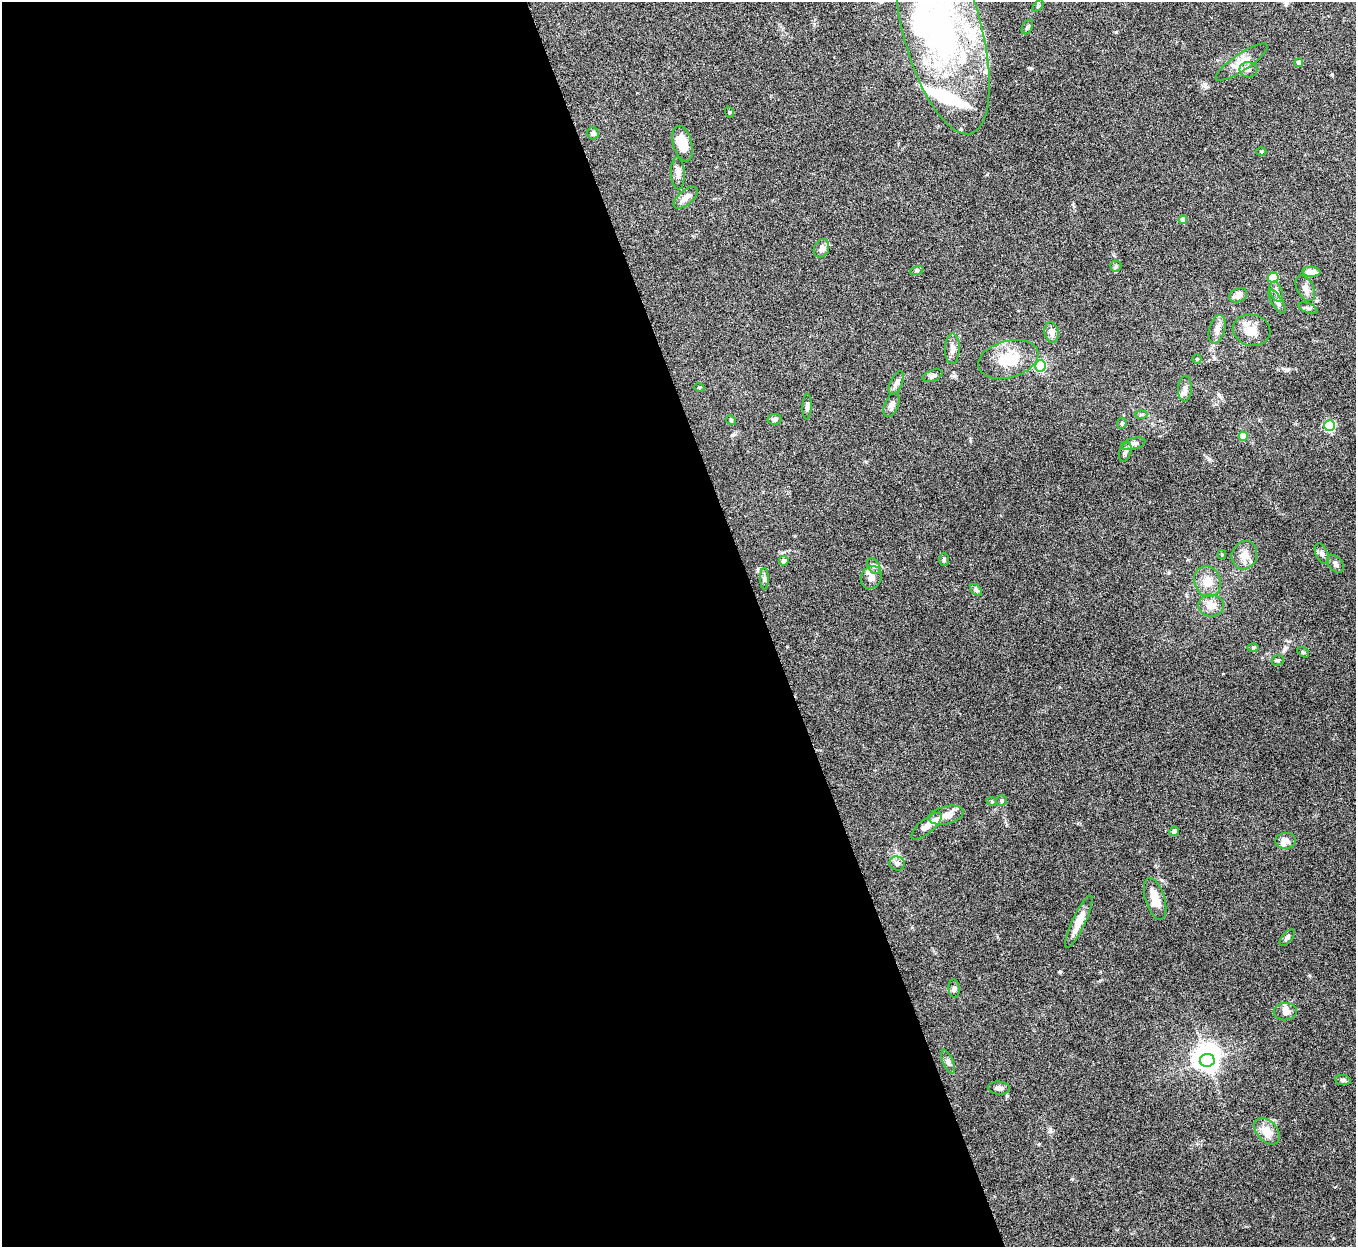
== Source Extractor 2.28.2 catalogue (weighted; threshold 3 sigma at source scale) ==
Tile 9 of 4 x 4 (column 1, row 3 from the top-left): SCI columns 2-1355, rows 1396-2640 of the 5421 x 5406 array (HDU 1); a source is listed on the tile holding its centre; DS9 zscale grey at full resolution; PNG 1358 x 1249 px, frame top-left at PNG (2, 2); each listed source drawn as its Kron ellipse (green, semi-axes under 4 px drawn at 4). Shown black and unused: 56% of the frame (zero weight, under 5 of 10 exposures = <1% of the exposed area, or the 3 px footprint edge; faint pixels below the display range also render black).
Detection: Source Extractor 2.28.2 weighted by HDU 2 'WHT'; one run over the whole footprint, this tile lists its part. Background 0.146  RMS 0.0057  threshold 0.0235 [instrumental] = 3 sigma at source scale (4.09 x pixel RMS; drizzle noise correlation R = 1.36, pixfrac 0.8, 0.05/0.05 arcsec/px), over >= 5 px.
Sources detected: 86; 2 inside a brighter object's white glare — neither listed nor drawn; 8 inside a brighter listed object's ellipse — not listed separately; the other 76 listed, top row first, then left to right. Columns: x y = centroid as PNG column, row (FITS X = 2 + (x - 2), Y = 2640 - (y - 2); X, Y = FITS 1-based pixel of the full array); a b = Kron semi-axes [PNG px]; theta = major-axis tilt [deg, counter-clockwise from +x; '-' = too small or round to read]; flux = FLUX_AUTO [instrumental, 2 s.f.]
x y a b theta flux
1038 6 6 4 46 0.81
1027 27 8 5 61 0.95
942 30 108 39 -75 160
1242 62 31 8 34 6.9
1299 62 4 4 - 2.2
1248 70 9 7 -10 2.2
729 112 6 3 -72 0.53
593 133 6 5 - 1.7
683 144 18 9 -74 9.3
1261 152 5 3 - 0.58
678 173 16 7 -88 3
686 198 14 7 40 3.1
1183 220 4 4 - 3.9
821 248 9 7 67 2.8
1116 266 5 5 - 0.91
917 270 7 4 18 0.84
1311 272 9 5 -2 4.4
1273 278 5 5 - 28
1305 288 14 8 -61 3.2
1276 292 10 6 -69 1.8
1238 295 9 6 26 3.7
1277 302 13 5 -58 1.9
1308 308 10 5 -20 1.2
1217 329 15 8 75 3.2
1252 330 19 15 -13 7.4
1051 332 10 7 -80 3.3
952 349 15 7 89 3.3
1008 359 31 18 15 18
1197 359 5 4 - 0.58
1041 366 5 5 - 68
933 376 10 5 20 1.5
896 383 12 6 64 2.1
699 387 5 3 - 0.52
1185 389 13 7 88 2.7
892 405 13 7 66 2.1
807 407 13 4 90 1.8
1141 414 6 4 2 0.86
774 419 7 5 9 1.6
731 420 5 4 - 0.67
1122 423 5 5 - 1.1
1329 426 5 5 - 55
1243 436 4 4 - 7.6
1133 444 12 5 13 1.8
1125 452 10 5 71 1.5
1322 554 11 6 -65 1.8
1222 555 4 4 - 0.59
1244 555 14 12 66 5.1
944 559 6 5 - 0.85
784 561 5 5 - 2.6
1336 564 10 6 -49 1.8
874 566 8 5 -59 1.4
871 577 12 10 62 3.6
764 579 11 4 -90 1.2
1207 581 15 13 -74 6.4
976 590 7 4 -44 1
1211 605 13 11 -5 5.1
1253 647 6 4 0 0.69
1303 652 7 3 -37 0.67
1278 660 6 5 - 0.96
1002 801 5 5 - 0.87
992 802 5 3 - 0.57
946 815 18 9 13 4.6
927 826 19 7 40 3.7
1174 831 5 4 - 1.2
1285 841 10 8 5 3.2
897 864 8 7 - 1.8
1155 899 22 9 -72 8.2
1079 922 28 6 65 7.2
1287 938 10 5 49 1.4
954 989 9 5 -84 1.3
1285 1012 11 8 5 3.2
1207 1060 7 6 - 330
948 1062 13 5 -67 1.6
1343 1080 8 5 -7 1.3
999 1088 11 6 -4 2.2
1267 1131 15 10 -48 7.9
Isophote crosses this tile's border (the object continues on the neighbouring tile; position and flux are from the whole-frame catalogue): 2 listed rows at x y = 1038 6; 942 30
Unlisted compact peaks at least as high as the median listed source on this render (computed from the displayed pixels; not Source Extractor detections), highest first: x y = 1209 459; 1219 395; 1288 369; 1205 86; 1072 1179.